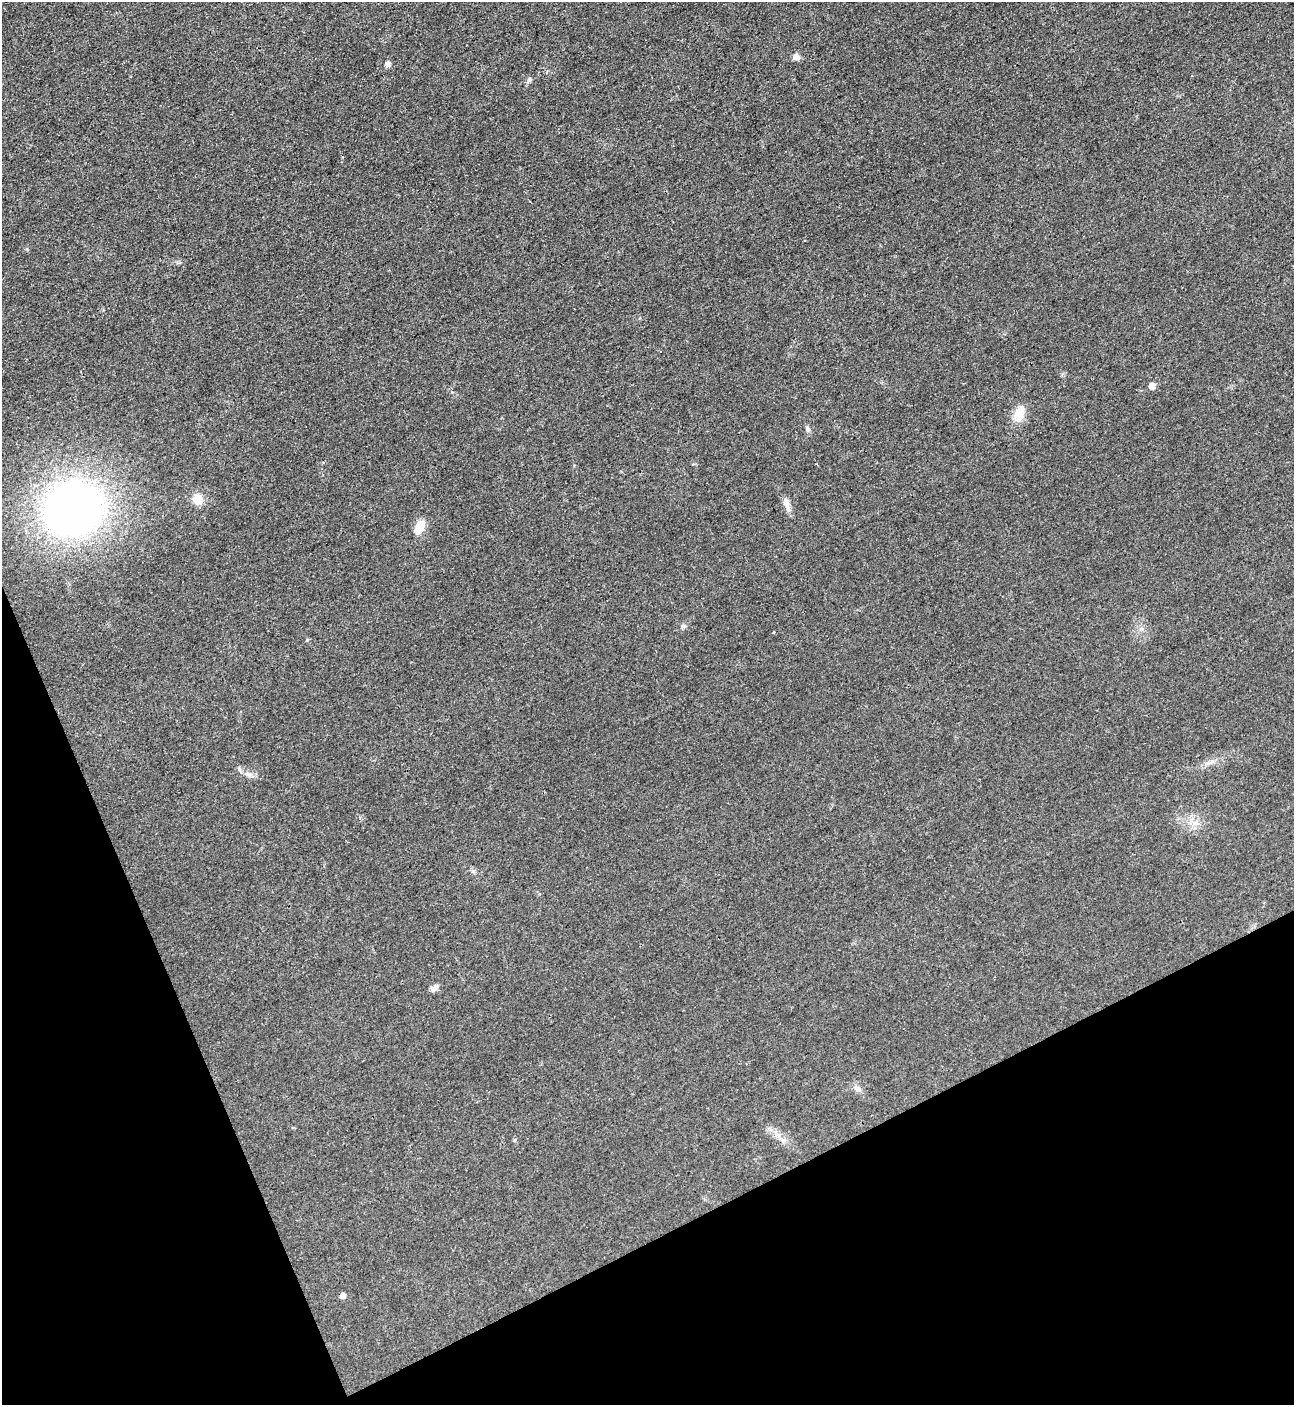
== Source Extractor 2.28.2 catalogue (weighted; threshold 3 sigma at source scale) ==
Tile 14 of 4 x 4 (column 2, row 4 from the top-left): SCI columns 1452-2743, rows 23-1425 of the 5630 x 5647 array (HDU 1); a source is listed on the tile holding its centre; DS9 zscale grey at full resolution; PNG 1296 x 1407 px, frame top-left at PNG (2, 2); no overlay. Shown black and unused: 21% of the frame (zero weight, under 3 of 4 exposures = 1% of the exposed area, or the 3 px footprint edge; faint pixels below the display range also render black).
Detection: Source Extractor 2.28.2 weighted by HDU 2 'WHT'; one run over the whole footprint, this tile lists its part. Background 0.0349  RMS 0.0049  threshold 0.0219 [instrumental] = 3 sigma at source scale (4.5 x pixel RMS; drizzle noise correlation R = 1.50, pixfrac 1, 0.05/0.05 arcsec/px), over >= 5 px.
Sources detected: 19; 1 cosmic-ray / hot-pixel residue — not listed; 1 inside a brighter listed object's ellipse — not listed separately; the other 17 listed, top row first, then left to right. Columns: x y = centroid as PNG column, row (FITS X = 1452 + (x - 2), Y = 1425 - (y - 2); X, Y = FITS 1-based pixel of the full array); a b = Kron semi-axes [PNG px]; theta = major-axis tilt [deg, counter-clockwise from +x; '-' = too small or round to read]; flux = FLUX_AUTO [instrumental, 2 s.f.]
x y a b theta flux
796 57 8 8 - 2.5
388 64 6 6 - 2.3
530 79 8 3 -71 0.75
1152 386 5 5 - 4.9
1019 413 19 12 73 7.8
808 429 8 6 -48 1.2
198 499 15 13 -81 5
787 504 22 6 -72 3.2
73 509 53 47 14 290
420 527 15 9 65 7
773 632 3 3 - 0.52
248 774 11 6 -22 2.1
434 988 11 6 37 2.1
858 1089 10 7 -18 2
514 1140 6 3 70 0.56
782 1140 9 4 -37 1.6
343 1296 5 5 - 2.5
Unlisted compact peaks at least as high as the median listed source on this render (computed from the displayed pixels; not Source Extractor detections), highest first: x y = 27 249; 307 640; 684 626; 1208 763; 473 871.